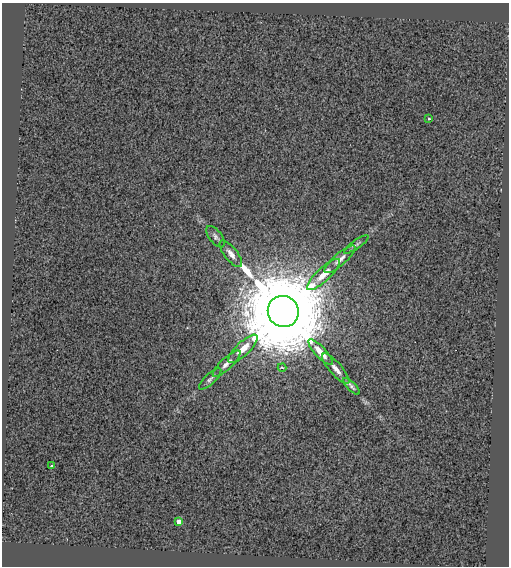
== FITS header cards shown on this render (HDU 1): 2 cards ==
NAXIS1  =                  507
NAXIS2  =                  564

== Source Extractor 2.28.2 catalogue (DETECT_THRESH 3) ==
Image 507 x 564 px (HDU 1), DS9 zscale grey, 1 PNG px = 1 image px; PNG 511 x 568 px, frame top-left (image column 1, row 564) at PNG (2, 3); each listed source drawn as its Kron ellipse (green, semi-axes under 4 px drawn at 4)
Background 0.0878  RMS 0.5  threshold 1.5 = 3 sigma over >= 5 px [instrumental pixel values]
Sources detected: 16; all 16 listed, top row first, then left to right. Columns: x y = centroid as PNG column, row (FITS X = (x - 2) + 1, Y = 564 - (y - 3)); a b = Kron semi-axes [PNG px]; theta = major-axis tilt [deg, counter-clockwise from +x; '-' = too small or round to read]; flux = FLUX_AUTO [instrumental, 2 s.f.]
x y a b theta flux
429 118 3 3 - 30
215 237 12 6 -52 120
356 244 15 3 34 83
231 254 16 6 -51 220
340 259 20 6 41 230
323 275 21 7 43 490
283 311 16 15 - 800000
243 349 19 6 43 440
320 352 17 5 -47 460
227 364 18 5 44 200
282 367 4 3 - 32
336 369 19 6 -49 260
210 379 14 5 44 120
351 386 11 4 -45 99
51 466 3 3 - 110
179 522 4 4 - 270